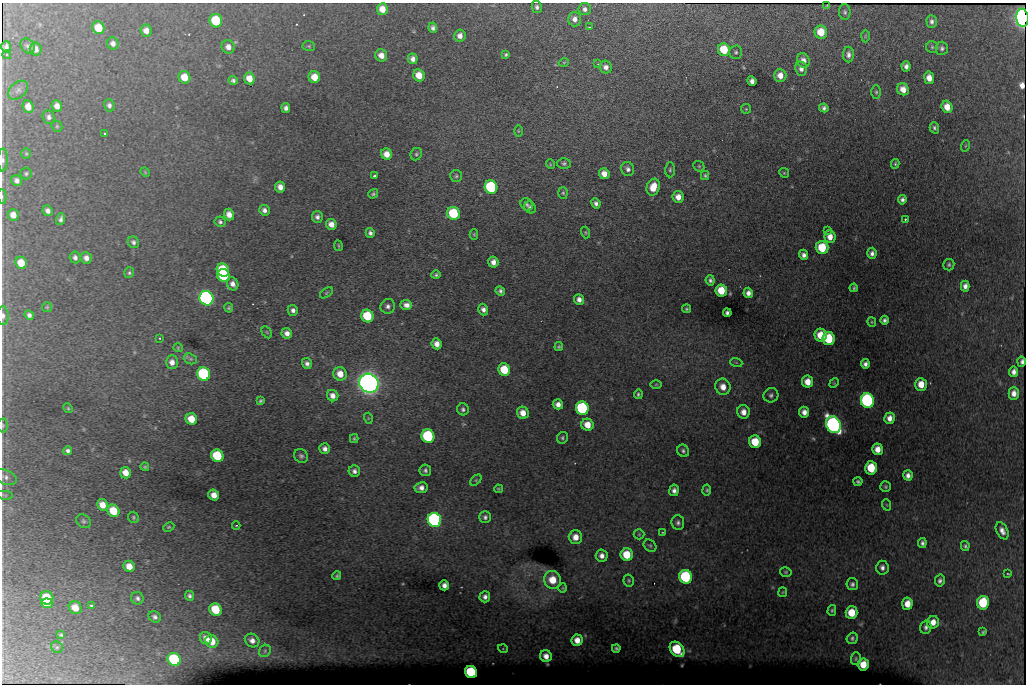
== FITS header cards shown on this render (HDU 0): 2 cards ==
NAXIS1  =                 1024 /fastest changing axis
NAXIS2  =                  682 /next to fastest changing axis

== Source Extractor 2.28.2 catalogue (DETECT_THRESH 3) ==
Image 1024 x 682 px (HDU 0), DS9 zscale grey, 1 PNG px = 1 image px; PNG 1028 x 686 px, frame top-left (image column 1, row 682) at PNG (2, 3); each listed source drawn as its Kron ellipse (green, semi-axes under 4 px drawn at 4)
Background 6420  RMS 36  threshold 108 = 3 sigma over >= 5 px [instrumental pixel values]
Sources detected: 276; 1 with non-positive FLUX_AUTO (blend fragments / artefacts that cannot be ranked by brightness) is neither listed nor drawn; the other 275 listed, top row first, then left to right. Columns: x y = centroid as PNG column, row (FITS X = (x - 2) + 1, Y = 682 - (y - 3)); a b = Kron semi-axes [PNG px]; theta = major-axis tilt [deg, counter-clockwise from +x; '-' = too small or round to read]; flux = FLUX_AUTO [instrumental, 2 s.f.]
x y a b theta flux
827 5 3 2 - 1.6e+03
537 7 6 5 - 6.1e+03
382 9 6 5 - 2.7e+04
585 9 6 6 - 8.5e+03
845 12 8 5 -88 5.2e+03
1022 18 9 6 -85 1.4e+06
575 19 7 6 - 1.3e+04
216 21 7 6 - 1.4e+05
932 22 6 5 - 7.4e+03
589 27 2 2 - 1.7e+03
98 28 6 6 - 5.3e+04
433 28 5 4 - 7.3e+03
146 31 6 5 - 1.7e+04
821 32 7 6 - 4.9e+04
460 36 6 5 - 1.4e+04
865 36 6 4 88 3.1e+03
113 43 6 5 - 1.0e+04
28 46 8 6 -50 6.5e+03
309 46 6 5 - 3.5e+03
6 47 6 5 - 9.1e+03
228 47 7 6 - 1.4e+04
932 47 6 6 - 4.2e+03
942 48 6 6 - 6.5e+03
36 49 6 6 - 1.3e+04
724 50 6 6 - 7.1e+04
736 52 6 6 - 5.1e+03
7 55 4 3 - 2.7e+03
381 55 6 6 - 2.0e+04
506 55 4 4 - 4.3e+03
848 55 8 5 -89 9.9e+03
413 59 5 5 - 1.2e+04
803 61 7 6 - 1.5e+04
564 62 5 3 - 2.1e+03
598 64 3 3 - 3.0e+03
906 66 5 4 - 9.6e+03
606 67 6 6 - 1.1e+04
801 69 7 6 - 1.1e+04
419 75 6 5 - 3.3e+04
780 75 6 6 - 2.1e+04
184 77 6 6 - 3.9e+04
314 77 6 5 - 3.7e+04
249 78 6 5 - 2.5e+04
929 78 6 5 - 2.0e+04
233 80 4 4 - 5.7e+03
752 81 5 4 - 1.0e+04
903 89 6 5 - 2.0e+04
18 90 11 7 41 1.1e+04
876 92 6 4 90 4.0e+03
109 105 6 5 - 7.6e+03
57 106 6 5 - 1.5e+04
28 107 6 5 - 2.2e+04
947 107 6 5 - 2.8e+04
286 108 5 4 - 8.5e+03
824 108 4 4 - 6.7e+03
746 109 5 5 - 3.1e+03
49 117 7 6 - 8.2e+03
57 126 6 5 - 3.3e+03
934 128 6 4 -74 5.2e+03
518 131 5 3 - 2.2e+03
105 133 3 2 - 2.9e+03
965 146 6 3 70 2.6e+03
26 154 5 4 - 2.9e+03
387 154 6 5 - 2.3e+04
416 154 6 5 - 4.5e+03
3 160 11 5 89 8.2e+03
564 163 6 5 - 4.8e+03
550 164 5 3 - 2.0e+03
895 164 5 3 - 3.2e+03
699 166 6 5 - 3.3e+03
628 169 7 6 - 8.4e+03
670 170 7 5 89 4.7e+03
145 172 5 4 - 2.2e+03
26 173 6 5 - 4.4e+03
784 173 5 4 - 3.3e+03
604 174 5 5 - 1.9e+04
705 175 4 3 - 3.7e+03
374 176 3 3 - 5.5e+03
456 176 6 6 - 4.4e+03
17 180 6 5 - 9.4e+03
280 187 5 5 - 1.6e+04
491 187 7 6 - 2.8e+05
653 187 8 6 71 4.2e+04
563 193 6 5 - 3.8e+03
373 194 5 4 - 4.1e+03
2 197 7 3 -85 2.8e+03
678 197 6 5 - 2.0e+04
902 200 5 4 - 7.9e+03
596 203 5 4 - 7.5e+03
527 204 6 5 - 5.9e+03
530 207 6 5 - 7.4e+03
264 210 5 5 - 9.2e+03
48 211 5 5 - 1.0e+04
454 213 6 6 - 1.6e+05
229 214 6 5 - 1.8e+04
13 215 6 5 - 2.0e+04
317 217 6 5 - 8.7e+03
61 219 6 4 73 7.3e+03
905 219 3 2 - 4.4e+03
220 222 5 5 - 5.6e+03
331 224 5 5 - 1.8e+04
828 230 3 2 - 1.7e+03
585 232 6 4 -74 3.2e+03
370 233 5 4 - 7.1e+03
474 234 5 4 - 2.7e+03
830 237 6 5 - 1.9e+04
133 242 6 5 - 6.5e+03
338 246 5 3 - 2.5e+03
822 248 6 6 - 7.8e+04
872 253 5 4 - 8.5e+03
803 255 5 4 - 9.7e+03
75 257 6 5 - 7.7e+03
86 258 6 5 - 1.2e+04
493 262 5 5 - 1.5e+04
21 263 6 5 - 3.9e+04
949 265 6 5 - 4.6e+03
223 270 7 6 - 1.1e+05
129 273 5 5 - 4.2e+03
436 275 4 4 - 4.6e+03
224 276 6 6 - 1.8e+05
710 280 5 4 - 6.2e+03
233 284 7 5 -65 1.3e+04
965 286 5 4 - 1.2e+04
854 288 4 3 - 3.5e+03
721 290 6 6 - 5.0e+04
500 291 5 4 - 6.4e+03
326 293 7 4 36 3.1e+03
748 293 5 4 - 1.1e+04
206 298 7 6 - 1.0e+06
579 299 5 5 - 1.2e+04
406 305 6 5 - 1.2e+04
388 306 7 7 - 9.1e+03
47 307 5 5 - 3.0e+03
229 308 5 4 - 3.2e+03
483 309 6 5 - 9.5e+03
686 309 4 4 - 3.6e+03
293 310 5 5 - 9.2e+03
727 313 4 4 - 6.0e+03
29 315 5 4 - 7.3e+03
3 316 9 5 -88 9.4e+03
367 316 6 6 - 1.1e+05
884 320 4 4 - 6.3e+03
872 322 5 4 - 2.6e+03
267 332 6 4 -60 3.2e+03
287 333 5 5 - 1.3e+04
821 335 6 6 - 4.4e+04
160 338 3 2 - 1.6e+03
829 339 7 6 - 1.2e+05
437 344 5 5 - 1.6e+04
559 347 4 4 - 3.7e+03
178 348 5 4 - 2.5e+03
190 359 7 5 -19 4.0e+03
172 362 7 6 - 1.5e+04
736 362 6 4 -19 3.1e+03
1021 362 5 2 - 7.1e+03
307 363 6 5 - 8.6e+03
865 364 5 4 - 8.6e+03
504 370 6 6 - 7.6e+04
1014 372 5 4 - 1.1e+04
204 374 7 6 - 3.4e+05
340 374 7 6 - 2.9e+04
807 382 6 5 - 2.9e+04
369 383 10 9 - 2.6e+06
834 383 5 4 - 2.6e+03
656 384 6 4 1 2.4e+03
921 384 6 6 - 3.4e+04
723 387 8 7 - 2.3e+04
1014 393 6 5 - 1.6e+04
638 394 5 4 - 4.2e+03
771 395 7 7 - 7.7e+03
333 396 6 5 - 1.4e+04
260 401 4 3 - 3.5e+03
867 401 7 6 - 4.9e+05
558 404 5 5 - 1.4e+04
68 408 5 4 - 3.0e+03
582 408 7 6 - 3.2e+05
463 409 6 5 - 6.3e+03
743 412 7 6 - 1.8e+04
804 412 5 5 - 1.5e+04
523 413 6 6 - 2.4e+04
368 418 5 3 - 2.5e+03
889 418 6 5 - 1.6e+04
191 419 6 5 - 4.4e+04
3 425 7 5 -90 4.0e+03
587 425 6 6 - 3.1e+04
833 425 9 7 -62 1.2e+06
428 436 7 6 - 2.6e+05
562 438 6 5 - 4.8e+03
354 439 4 3 - 3.6e+03
755 442 6 6 - 6.3e+04
325 449 5 5 - 1.1e+04
877 449 6 5 - 2.3e+04
68 451 4 4 - 6.7e+03
683 451 6 5 - 5.5e+03
217 456 6 6 - 1.3e+05
301 456 7 6 - 6.4e+03
145 467 4 4 - 3.4e+03
871 468 6 6 - 7.8e+04
425 470 6 5 - 6.0e+03
354 471 6 5 - 9.4e+03
126 473 6 5 - 2.4e+04
908 475 5 4 - 1.1e+04
5 477 12 7 -21 9.5e+03
476 480 6 4 45 3.4e+03
858 481 4 4 - 4.5e+03
886 487 5 5 - 4.1e+03
421 488 6 5 - 1.3e+04
498 489 4 3 - 2.9e+03
674 490 6 5 - 9.9e+03
707 490 5 4 - 4.3e+03
5 495 8 3 -5 3.6e+03
214 495 5 5 - 2.3e+04
102 505 6 5 - 2.7e+04
887 505 6 3 -70 2.5e+03
113 511 6 5 - 6.7e+04
133 517 6 5 - 3.7e+03
485 517 6 6 - 7.3e+03
434 520 7 6 - 8.3e+05
84 521 8 6 -43 5.8e+03
678 523 7 6 - 7.8e+03
236 525 4 3 - 2.3e+03
169 527 6 4 26 3.1e+03
1002 531 9 5 -62 1.4e+04
662 532 4 2 - 1.7e+03
639 534 5 5 - 3.6e+03
575 537 7 7 - 2.4e+04
922 543 5 4 - 6.9e+03
650 546 7 5 -41 4.9e+03
965 546 5 4 - 4.3e+03
627 555 6 6 - 6.1e+04
602 556 6 6 - 1.3e+04
129 566 6 5 - 2.7e+04
882 568 7 6 - 9.7e+03
786 572 6 4 -13 3.6e+03
1008 574 3 2 - 2.0e+03
337 576 4 4 - 3.9e+03
686 577 7 6 - 2.4e+05
552 580 9 8 - 4.5e+04
629 580 6 5 - 3.9e+03
940 581 6 5 - 6.9e+03
852 584 6 6 - 7.0e+03
444 585 5 5 - 1.2e+04
563 588 4 4 - 2.4e+03
783 592 5 4 - 2.5e+03
189 596 5 4 - 5.7e+03
485 597 5 5 - 9.6e+03
47 598 7 6 - 9.1e+04
137 598 6 6 - 6.8e+03
47 603 5 5 - 3.9e+04
983 603 7 6 - 1.4e+05
907 604 6 5 - 2.9e+04
92 605 4 3 - 8.5e+03
75 608 7 6 - 3.3e+04
216 610 6 6 - 9.3e+04
832 610 5 4 - 3.8e+03
852 613 6 6 - 5.5e+04
155 617 6 5 - 7.1e+03
933 622 6 6 - 2.3e+04
926 627 7 5 74 8.0e+03
983 632 4 3 - 3.8e+03
61 635 4 3 - 3.8e+03
206 638 6 6 - 1.8e+04
852 638 6 5 - 5.8e+03
252 640 7 6 - 1.4e+04
577 640 6 5 - 2.2e+04
212 641 7 6 - 4.1e+04
57 647 6 5 - 4.7e+03
616 648 4 3 - 4.5e+03
503 649 5 3 - 1.9e+03
677 649 8 6 -50 1.3e+05
265 651 6 5 - 5.0e+03
546 656 6 6 - 1.7e+04
174 659 7 6 - 2.5e+05
856 659 6 5 - 4.0e+03
863 664 6 5 - 4.0e+04
471 672 6 6 - 2.1e+05
At the frame edge (FLAGS 8, measured only in part): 6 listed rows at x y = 1022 18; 3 160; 2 197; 3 316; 3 425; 5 477
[1 non-positive-flux detection neither listed nor drawn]